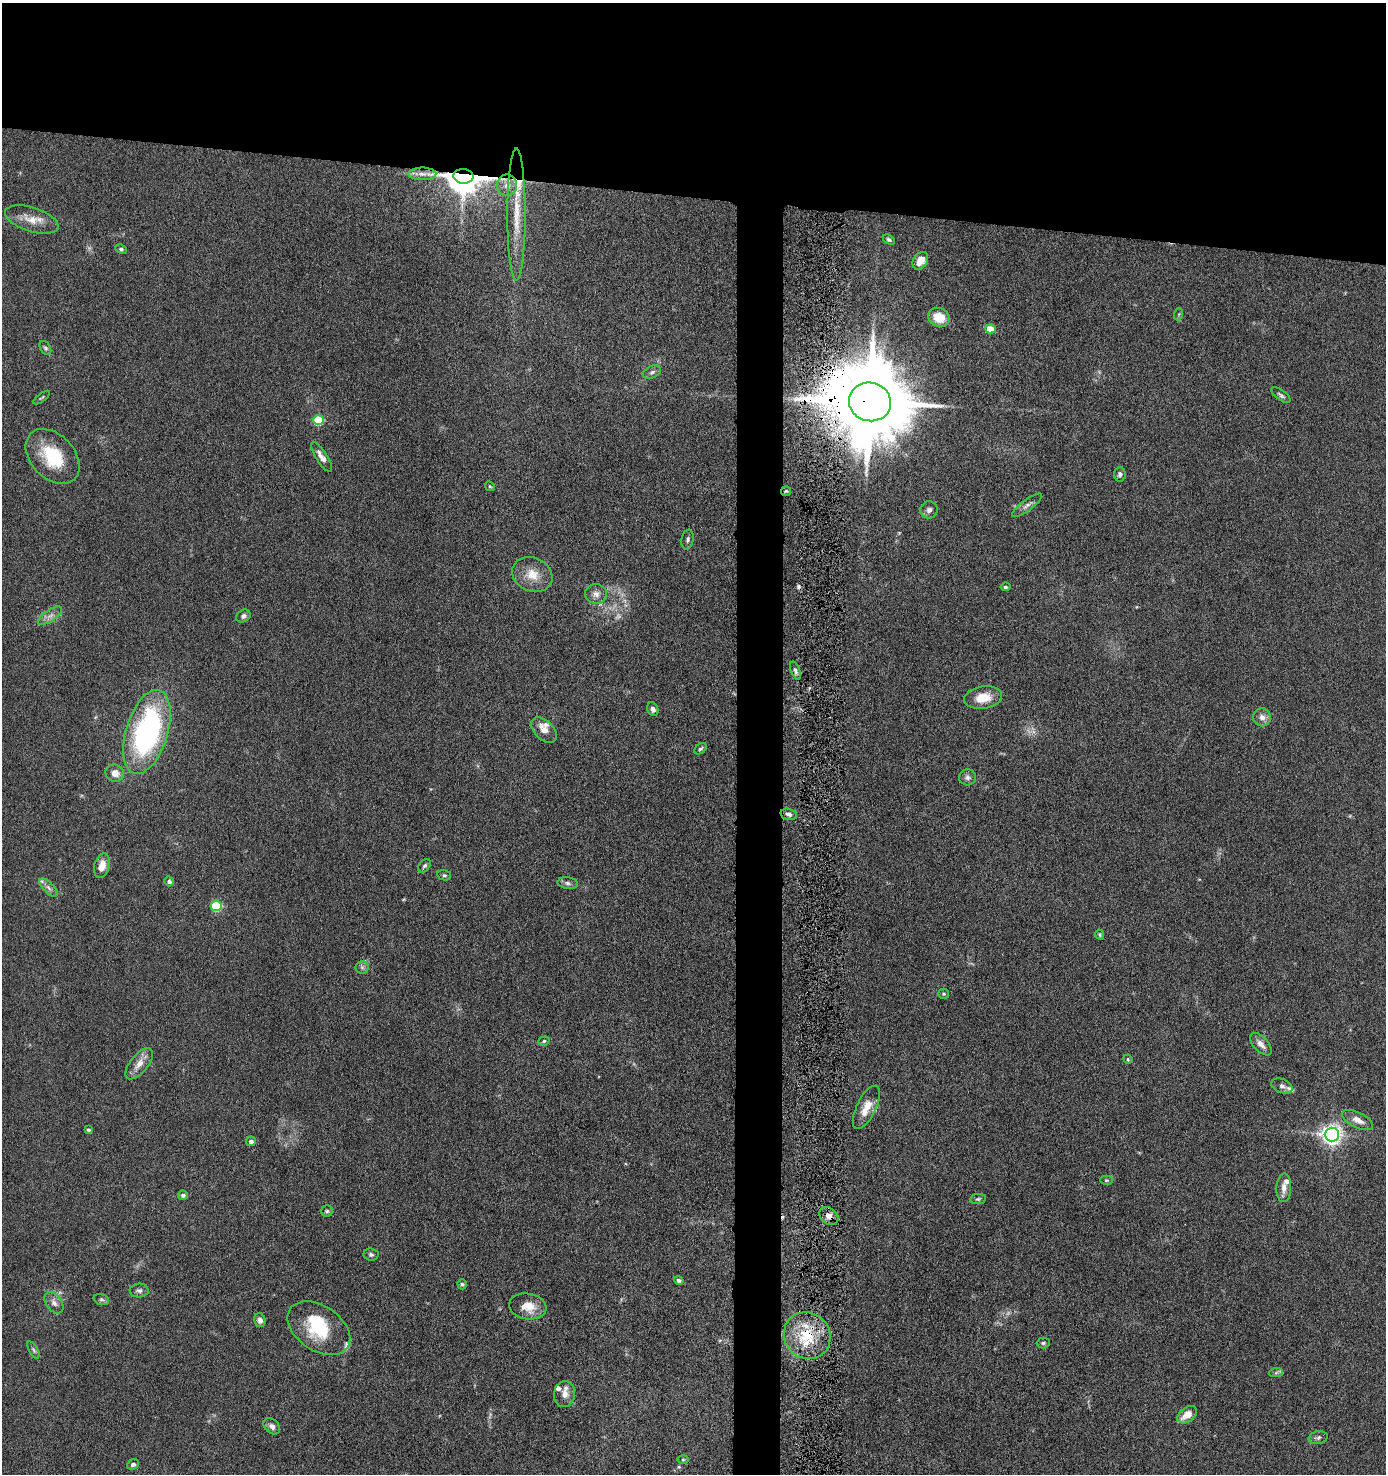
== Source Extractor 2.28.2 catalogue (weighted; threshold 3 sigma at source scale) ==
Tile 2 of 3 x 3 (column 2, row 1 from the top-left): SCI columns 1495-2878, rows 2949-4420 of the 4507 x 4427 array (HDU 1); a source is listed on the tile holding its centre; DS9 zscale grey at full resolution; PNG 1388 x 1476 px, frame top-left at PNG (2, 3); each listed source drawn as its Kron ellipse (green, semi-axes under 4 px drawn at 4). Shown black and unused: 16% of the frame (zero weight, under 6 of 11 exposures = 3% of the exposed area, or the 3 px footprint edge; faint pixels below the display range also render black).
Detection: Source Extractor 2.28.2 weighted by HDU 2 'WHT'; one run over the whole footprint, this tile lists its part. Background 0.0677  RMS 0.0054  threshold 0.022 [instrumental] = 3 sigma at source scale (4.09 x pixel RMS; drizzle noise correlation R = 1.36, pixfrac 0.8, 0.05/0.05 arcsec/px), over >= 5 px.
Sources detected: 97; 2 too faint to see at this stretch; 1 inside a brighter object's white glare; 2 cosmic-ray / hot-pixel residue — neither listed nor drawn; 7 inside a brighter listed object's ellipse — not listed separately; the other 85 listed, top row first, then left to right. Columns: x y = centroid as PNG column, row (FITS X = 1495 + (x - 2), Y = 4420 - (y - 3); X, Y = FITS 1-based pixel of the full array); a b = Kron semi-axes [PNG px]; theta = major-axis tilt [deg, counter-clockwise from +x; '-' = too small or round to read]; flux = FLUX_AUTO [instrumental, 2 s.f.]
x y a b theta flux
422 174 14 6 0 2.7
463 176 10 7 -4 1300
507 185 11 10 - 4
516 215 66 9 -90 17
32 220 28 12 -18 7.6
889 240 6 4 -32 1
121 249 6 4 -28 0.92
920 261 9 7 56 5.8
1179 314 6 4 71 0.65
939 317 11 9 -29 10
990 329 5 4 - 9.9
45 348 8 5 -59 0.98
652 372 9 6 23 1.6
1281 395 11 5 -36 1.3
42 398 10 3 36 0.67
870 402 21 19 -16 8700
318 420 5 5 - 27
53 456 31 22 -47 25
322 457 17 5 -57 3.5
1120 474 7 5 84 1.4
490 486 5 4 - 0.58
786 491 5 4 - 0.62
1027 505 18 5 37 2.3
929 510 9 8 - 1.9
688 539 10 6 80 1.3
532 574 21 16 -24 8.6
1006 587 5 4 - 0.85
596 594 11 10 - 3.1
50 616 14 5 35 2.7
243 616 7 6 - 1.5
795 671 9 4 -70 1.3
983 698 19 11 8 9.3
653 709 7 5 -65 1.8
1262 717 9 9 - 3.1
544 730 15 9 -45 4.1
147 732 43 21 73 100
700 749 7 4 38 0.91
115 773 9 8 - 4.2
968 777 8 8 - 1.8
789 814 8 5 -15 1.6
102 866 13 7 75 5.6
424 866 8 5 50 1.1
444 875 7 5 -12 0.87
169 881 5 4 - 1.3
568 883 10 6 -7 1.6
48 888 12 5 -46 2.1
216 906 5 5 - 31
1100 934 5 4 - 0.6
362 967 6 6 - 1.3
944 994 5 5 - 0.82
544 1041 6 4 19 0.74
1261 1044 14 7 -47 3.4
1128 1059 5 4 - 0.55
139 1064 19 9 50 5
1282 1086 11 7 -20 1.9
866 1107 24 9 64 7.3
1358 1120 17 7 -26 4.6
88 1130 3 3 - 0.89
1332 1134 7 7 - 270
251 1141 5 5 - 2.2
1106 1180 6 4 1 0.65
1284 1188 14 7 88 3.4
183 1195 5 4 - 1.6
978 1199 8 5 9 0.88
327 1211 5 5 - 0.95
829 1216 10 8 -39 3.5
371 1254 7 6 - 1.3
679 1280 5 4 - 1.1
462 1284 5 4 - 0.81
139 1291 9 7 3 1.7
101 1299 8 5 -17 1
54 1303 12 7 -53 2.5
528 1306 19 13 -9 8.4
260 1320 7 5 -74 2
319 1328 35 22 -34 26
807 1336 24 22 -44 21
1043 1343 6 5 - 0.86
33 1350 9 4 -60 0.99
1276 1373 7 4 4 1
564 1394 13 10 85 4.2
1187 1415 11 7 36 6.2
272 1426 9 6 -43 2.3
1318 1438 9 6 11 1.3
683 1460 6 4 0 0.62
133 1464 6 5 - 1.5
Overlapping masked pixels (flux is a lower limit): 4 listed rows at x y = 463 176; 870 402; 829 1216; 807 1336